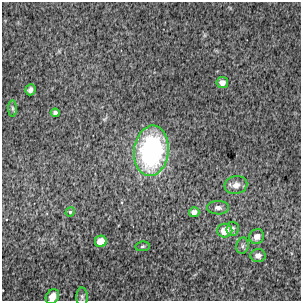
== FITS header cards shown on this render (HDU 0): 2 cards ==
NAXIS1  =                  299 / FITS: X Dimension
NAXIS2  =                  299 / FITS: Y Dimension

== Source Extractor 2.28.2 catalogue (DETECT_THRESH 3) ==
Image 299 x 299 px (HDU 0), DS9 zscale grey, 1 PNG px = 1 image px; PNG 303 x 303 px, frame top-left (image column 1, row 299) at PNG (2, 2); each listed source drawn as its Kron ellipse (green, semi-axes under 4 px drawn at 4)
Background 4420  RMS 130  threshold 380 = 3 sigma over >= 5 px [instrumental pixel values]
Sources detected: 18; all 18 listed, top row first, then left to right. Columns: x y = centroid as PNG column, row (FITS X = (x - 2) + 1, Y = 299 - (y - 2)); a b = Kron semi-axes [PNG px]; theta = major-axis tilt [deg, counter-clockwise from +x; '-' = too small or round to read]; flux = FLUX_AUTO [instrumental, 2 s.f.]
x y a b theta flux
222 83 6 5 - 5.4e+04
30 90 6 5 - 2.8e+04
12 108 8 4 -89 1.6e+04
55 113 4 4 - 2.5e+04
151 151 25 17 83 1.5e+06
236 185 11 9 14 6.8e+04
218 208 11 7 0 3.8e+04
70 212 5 4 - 1.7e+04
194 212 5 5 - 4.2e+04
232 229 7 6 - 2.4e+04
225 231 7 7 - 1.4e+05
257 237 8 7 - 6.0e+04
101 241 6 6 - 1.3e+05
143 246 7 4 8 1.3e+04
242 246 8 6 74 2.3e+04
258 256 7 6 - 4.6e+04
52 297 8 6 57 7.6e+04
82 297 9 5 -89 2.4e+04
At the frame edge (FLAGS 8, measured only in part): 1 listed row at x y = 52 297